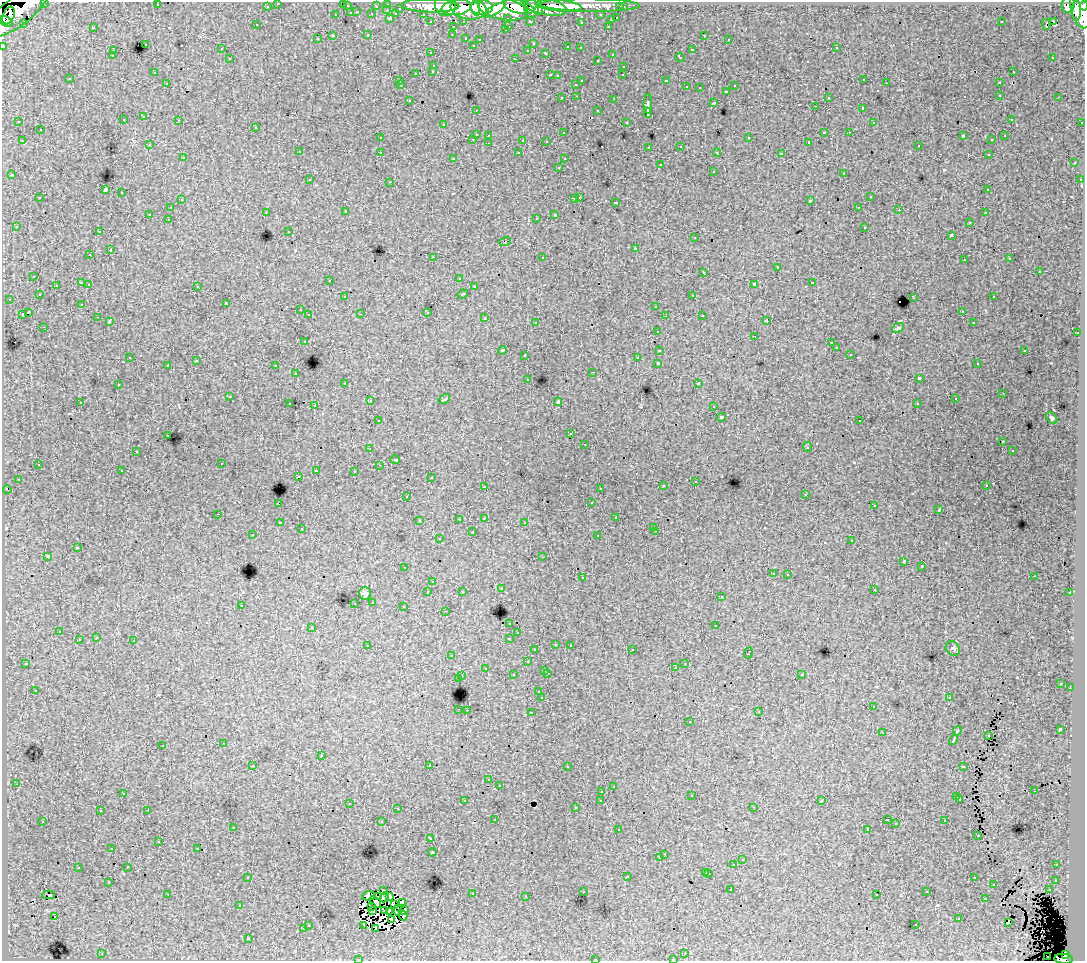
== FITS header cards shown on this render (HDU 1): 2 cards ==
NAXIS1  =                 1083
NAXIS2  =                  959

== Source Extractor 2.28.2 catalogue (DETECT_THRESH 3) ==
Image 1083 x 959 px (HDU 1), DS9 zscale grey, 1 PNG px = 1 image px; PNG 1087 x 963 px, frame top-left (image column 1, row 959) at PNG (2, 2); each listed source drawn as its Kron ellipse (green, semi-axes under 4 px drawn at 4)
Background 61.7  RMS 0.67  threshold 2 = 3 sigma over >= 5 px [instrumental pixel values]
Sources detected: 570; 8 with non-positive FLUX_AUTO (blend fragments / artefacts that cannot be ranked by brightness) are neither listed nor drawn; of the other 562, the 500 brightest by FLUX_AUTO listed and drawn (62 fainter detections omitted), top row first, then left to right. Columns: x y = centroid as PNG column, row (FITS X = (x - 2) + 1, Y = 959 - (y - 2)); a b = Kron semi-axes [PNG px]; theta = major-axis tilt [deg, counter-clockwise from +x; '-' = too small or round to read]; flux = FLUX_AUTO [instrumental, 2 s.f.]
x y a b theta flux
45 2 3 2 - 1900
278 3 3 3 - 1500
343 3 3 3 - 130
388 4 3 3 - 2700
157 5 3 2 - 71
590 5 50 6 -1 82000
1068 5 8 6 82 54000
267 6 3 3 - 980
347 6 3 3 - 620
376 6 3 2 - 610
430 6 29 6 -1 140000
445 6 11 10 - 100000
558 6 23 5 -5 120000
1084 6 4 3 - 33000
457 7 15 7 8 150000
482 7 11 7 0 160000
519 7 16 6 -14 170000
545 7 22 8 -11 180000
620 7 3 3 - 850
623 7 3 3 - 880
400 8 3 3 - 540
468 8 18 11 -8 160000
476 9 7 4 -79 65000
503 9 25 10 -10 370000
532 9 9 7 -89 110000
18 10 38 14 39 250000
387 10 3 2 - 220
494 10 13 4 32 72000
1080 10 19 9 -76 240000
538 11 4 3 - 40000
1076 11 10 4 89 93000
357 12 3 3 - 260
351 13 3 3 - 330
372 14 3 3 - 690
396 14 4 3 - 440
423 14 3 2 - 930
9 15 9 5 68 99000
336 15 3 3 - 300
601 15 3 3 - 1100
390 18 3 3 - 690
508 18 3 3 - 730
617 18 3 3 - 450
611 20 3 3 - 180
6 21 7 5 -33 70000
464 21 3 2 - 180
530 21 3 3 - 1000
1054 21 3 3 - 640
431 22 3 3 - 1100
581 22 3 3 - 180
1001 22 3 2 - 49
23 23 3 2 - 100
1046 24 5 3 - 100
257 25 2 2 - 47
509 26 3 2 - 210
608 26 3 2 - 250
93 27 3 2 - 440
453 27 3 3 - 250
505 30 3 3 - 160
333 35 3 3 - 460
368 35 3 3 - 320
452 35 3 2 - 54
704 35 3 2 - 51
466 38 3 3 - 230
317 39 3 3 - 140
480 39 3 3 - 180
729 39 3 2 - 75
145 44 3 3 - 290
533 44 3 3 - 130
473 45 3 2 - 81
3 46 3 3 - 3100
567 47 3 3 - 240
580 48 3 3 - 120
836 48 3 2 - 240
221 49 3 3 - 160
528 50 3 3 - 220
692 50 3 3 - 260
113 51 3 3 - 71
431 53 3 3 - 200
546 53 3 3 - 220
612 54 3 3 - 160
112 56 3 3 - 120
680 57 5 3 - 280
1053 57 3 2 - 76
230 59 3 3 - 200
516 59 3 2 - 410
597 60 3 3 - 180
434 65 3 3 - 130
624 66 3 3 - 200
433 71 3 3 - 170
154 72 3 3 - 95
1013 72 3 2 - 210
416 73 3 3 - 230
550 75 3 2 - 200
623 75 3 2 - 49
557 76 3 3 - 140
70 79 3 3 - 75
864 80 3 2 - 94
400 81 3 3 - 140
582 81 3 2 - 450
666 81 3 3 - 540
886 82 2 2 - 48
167 83 3 3 - 150
999 83 3 3 - 150
576 84 3 3 - 180
401 85 3 2 - 52
735 86 3 3 - 130
686 87 3 3 - 210
699 88 3 2 - 51
727 91 3 3 - 260
1000 95 3 2 - 200
577 96 3 2 - 170
828 97 3 3 - 160
1059 97 3 2 - 170
562 98 3 3 - 210
614 99 3 2 - 310
409 100 3 2 - 110
714 103 3 3 - 700
648 104 10 3 90 2200
815 106 3 2 - 160
863 108 3 3 - 1100
476 110 3 2 - 50
598 111 3 3 - 260
648 113 5 3 - 1300
144 117 3 3 - 110
1011 119 3 3 - 77
123 120 3 3 - 170
179 120 3 2 - 100
19 122 3 3 - 120
626 122 3 3 - 150
874 122 3 3 - 92
1082 122 3 3 - 360
443 125 3 2 - 61
256 127 3 3 - 160
40 130 3 3 - 220
824 132 3 2 - 460
849 132 3 2 - 90
563 133 3 3 - 120
476 134 3 3 - 610
489 135 3 3 - 210
963 136 4 2 - 390
1005 136 3 3 - 97
380 138 3 3 - 110
749 138 3 3 - 220
473 139 3 2 - 240
523 140 3 3 - 630
992 140 3 3 - 83
22 141 3 2 - 200
546 141 3 2 - 55
809 142 3 3 - 51
489 143 3 2 - 110
149 145 3 2 - 100
681 146 3 3 - 260
918 146 3 2 - 170
649 147 3 3 - 240
299 152 3 3 - 240
380 152 3 3 - 280
519 153 3 3 - 120
717 153 4 3 - 130
781 154 4 3 - 1300
988 154 3 2 - 160
183 158 3 3 - 170
454 158 3 3 - 98
564 159 3 3 - 180
1074 163 3 3 - 190
660 165 3 3 - 290
559 167 3 2 - 120
713 171 3 3 - 190
843 173 3 3 - 290
12 175 3 3 - 130
310 180 3 3 - 170
1080 180 3 3 - 160
390 182 3 2 - 260
105 190 3 3 - 6100
988 190 3 2 - 46
122 193 3 3 - 260
579 197 3 2 - 260
870 197 3 3 - 370
40 198 3 3 - 280
574 198 3 2 - 59
181 200 3 2 - 190
810 201 4 3 - 980
615 202 3 3 - 740
859 207 3 2 - 200
170 208 3 3 - 93
899 210 2 2 - 120
266 212 3 2 - 160
346 212 3 3 - 180
985 213 3 2 - 110
150 214 4 3 - 750
555 215 4 3 - 1200
536 218 3 3 - 110
168 219 3 2 - 94
970 222 3 2 - 110
16 226 4 4 - 96
865 227 3 3 - 330
289 231 3 3 - 140
99 232 3 2 - 120
951 235 4 3 - 810
695 238 3 3 - 140
505 241 6 4 19 86
635 248 3 3 - 480
110 250 3 3 - 500
90 255 3 2 - 100
433 257 3 2 - 690
542 257 3 3 - 290
1010 259 3 3 - 110
964 260 3 2 - 90
777 267 3 3 - 490
1039 271 3 3 - 490
704 272 3 3 - 300
34 276 3 3 - 120
459 278 3 3 - 130
330 280 3 2 - 46
82 283 3 3 - 540
812 283 3 3 - 530
89 284 3 3 - 170
754 284 4 3 - 1000
56 285 3 2 - 150
197 286 3 3 - 230
474 287 3 3 - 190
463 294 5 3 - 360
39 295 3 3 - 160
693 295 3 2 - 110
345 297 3 3 - 170
993 297 3 2 - 95
913 298 3 3 - 270
9 299 3 2 - 78
82 304 3 3 - 110
226 304 3 3 - 76
656 306 3 3 - 210
300 310 2 2 - 69
962 311 3 3 - 180
28 312 4 3 - 1000
427 312 3 3 - 460
22 314 3 3 - 560
361 314 3 2 - 73
309 315 3 3 - 220
702 315 3 2 - 180
665 316 3 2 - 62
98 317 3 2 - 150
485 318 3 3 - 440
767 320 3 2 - 80
109 321 3 2 - 51
536 322 3 3 - 180
974 323 3 3 - 290
44 327 3 2 - 180
898 328 6 4 27 73
658 331 3 3 - 210
1077 333 3 2 - 210
755 337 2 2 - 50
304 341 3 3 - 310
831 343 3 2 - 85
836 348 3 3 - 130
503 350 4 3 - 100
659 350 4 3 - 740
1025 350 3 2 - 320
850 354 3 3 - 160
525 355 3 3 - 290
130 357 3 2 - 54
637 358 3 3 - 78
196 361 3 2 - 51
658 363 4 3 - 1700
977 364 3 2 - 110
168 365 3 3 - 260
276 366 3 3 - 320
593 372 3 2 - 530
296 374 3 3 - 120
919 378 4 3 - 1800
528 379 3 3 - 140
345 383 3 3 - 130
698 383 3 2 - 56
118 385 3 3 - 190
1003 393 3 2 - 49
229 397 3 2 - 120
444 399 6 3 33 140
955 399 3 2 - 56
370 401 3 3 - 110
80 402 3 2 - 160
558 402 4 4 - 70
290 404 3 3 - 410
917 404 3 2 - 46
315 406 3 2 - 470
714 406 3 3 - 200
721 417 4 3 - 130
1052 418 7 4 -50 68
378 421 3 3 - 190
860 421 2 2 - 56
571 434 3 3 - 170
168 435 3 2 - 170
1003 441 3 3 - 46
585 444 3 2 - 180
807 447 5 4 - 55
370 449 3 3 - 80
136 451 3 2 - 86
1012 451 3 3 - 190
395 460 5 2 - 77
222 463 3 2 - 180
38 464 3 2 - 53
379 465 3 2 - 70
316 470 3 2 - 240
122 471 3 3 - 190
354 471 3 2 - 96
298 476 2 2 - 95
431 477 3 3 - 140
18 479 3 3 - 130
695 481 3 2 - 150
485 486 3 3 - 230
663 486 3 3 - 150
986 486 3 2 - 58
600 488 3 2 - 190
7 490 4 2 - 150
806 494 3 3 - 160
407 496 3 3 - 120
592 503 3 3 - 160
278 504 3 3 - 760
874 506 3 3 - 150
939 510 3 2 - 51
218 514 3 2 - 220
484 518 3 3 - 50
616 518 3 3 - 250
459 519 3 3 - 170
419 521 3 3 - 150
525 522 3 3 - 160
280 523 3 3 - 240
654 527 3 3 - 150
301 529 3 3 - 190
656 531 3 2 - 210
472 532 3 3 - 450
253 535 3 2 - 140
598 536 3 3 - 210
439 539 3 3 - 300
852 540 3 3 - 290
77 548 4 3 - 830
48 556 3 3 - 1400
543 557 3 2 - 190
904 562 3 3 - 77
922 566 3 2 - 71
404 568 3 3 - 140
773 573 3 3 - 260
788 574 3 3 - 290
1034 576 3 2 - 54
582 578 3 3 - 200
433 582 3 2 - 200
501 589 3 3 - 180
874 589 3 3 - 170
462 591 3 3 - 270
428 592 3 3 - 400
365 593 6 6 - 140
1070 593 3 3 - 230
721 597 3 3 - 220
373 602 3 3 - 200
355 603 3 2 - 190
241 605 3 3 - 310
403 606 3 2 - 46
445 611 3 2 - 130
510 623 3 3 - 240
716 626 3 3 - 280
312 627 3 3 - 180
59 632 3 2 - 110
518 633 3 3 - 150
96 638 3 2 - 140
509 638 3 3 - 390
79 640 3 3 - 490
134 641 3 3 - 410
556 644 3 3 - 260
570 645 3 2 - 190
368 646 4 3 - 280
953 648 8 6 -48 91
535 650 3 3 - 120
632 650 3 2 - 230
748 653 5 3 - 460
452 656 3 3 - 120
527 662 3 3 - 300
26 663 3 3 - 150
685 663 3 2 - 180
485 668 3 3 - 210
675 668 3 3 - 83
545 670 3 2 - 300
547 673 3 2 - 350
801 674 3 3 - 260
513 675 3 3 - 240
462 676 3 3 - 270
459 679 3 3 - 710
1061 683 3 3 - 140
1070 688 3 2 - 140
35 690 3 3 - 140
539 692 3 3 - 190
542 698 3 3 - 1200
949 698 3 3 - 100
873 707 3 2 - 130
459 709 3 2 - 310
467 710 3 2 - 240
531 712 3 2 - 300
759 712 3 3 - 48
690 722 3 3 - 220
1060 729 3 3 - 1600
957 731 5 3 - 650
882 733 3 2 - 63
988 735 3 2 - 51
954 740 5 3 - 1700
224 743 3 2 - 150
163 745 3 3 - 240
321 756 3 2 - 280
253 765 3 3 - 230
430 766 3 3 - 2200
963 766 4 3 - 410
567 767 3 2 - 53
489 780 3 3 - 140
16 784 3 2 - 100
499 785 3 3 - 130
613 786 3 3 - 130
602 791 3 2 - 110
1034 791 3 2 - 61
123 793 3 2 - 180
692 796 3 3 - 160
957 797 3 3 - 270
960 799 3 3 - 160
601 800 3 3 - 190
465 801 3 3 - 130
822 801 3 3 - 110
349 803 3 2 - 190
753 807 3 2 - 210
575 808 3 3 - 150
397 809 3 3 - 160
147 810 3 2 - 340
100 811 3 2 - 120
495 819 3 3 - 150
887 820 3 3 - 150
43 821 3 3 - 88
945 821 3 3 - 230
382 822 3 3 - 560
896 824 3 2 - 50
233 827 3 3 - 160
867 829 3 3 - 130
618 830 3 2 - 160
978 835 3 2 - 55
431 838 3 3 - 86
159 841 3 2 - 60
198 848 3 3 - 120
112 849 3 3 - 86
432 852 4 4 - 46
664 854 2 2 - 120
660 858 3 3 - 200
742 860 3 3 - 270
734 864 3 3 - 580
1057 865 3 2 - 55
128 867 3 2 - 270
78 868 3 3 - 270
706 872 3 3 - 200
709 873 3 3 - 180
248 877 3 2 - 230
627 877 3 3 - 360
974 878 3 3 - 220
1056 880 3 3 - 220
109 882 3 2 - 48
994 884 3 3 - 330
731 890 3 2 - 180
1049 890 3 3 - 190
383 891 3 3 - 58
583 891 3 3 - 130
927 892 3 3 - 160
167 894 3 2 - 490
472 894 3 2 - 230
877 894 3 3 - 82
48 895 6 2 0 250
369 896 6 4 5 440
379 896 3 3 - 70
390 896 3 3 - 92
526 896 3 2 - 100
384 897 5 3 - 93
985 898 3 3 - 80
375 902 6 4 -37 54
402 902 4 2 - 54
240 905 3 3 - 83
395 905 3 2 - 46
371 907 3 2 - 100
385 910 3 2 - 78
398 910 5 3 - 100
373 911 3 2 - 87
389 911 4 2 - 110
404 911 5 3 - 84
403 915 5 3 - 79
55 917 3 2 - 76
392 919 2 2 - 92
959 919 3 3 - 350
1008 923 3 3 - 68
308 925 3 3 - 120
364 925 3 2 - 62
916 925 3 3 - 160
303 929 3 3 - 270
376 929 4 2 - 69
248 938 3 3 - 1200
685 953 3 2 - 200
102 954 3 2 - 340
1066 955 4 3 - 25000
1048 956 2 2 - 150
358 959 3 2 - 130
595 959 3 3 - 350
673 959 3 2 - 130
1064 959 9 5 -6 47000
At the frame edge (FLAGS 8, measured only in part): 9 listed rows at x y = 45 2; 278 3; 343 3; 1084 6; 3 46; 358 959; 595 959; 673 959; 1064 959
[62 fainter detections neither listed nor drawn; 8 non-positive-flux detections neither listed nor drawn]